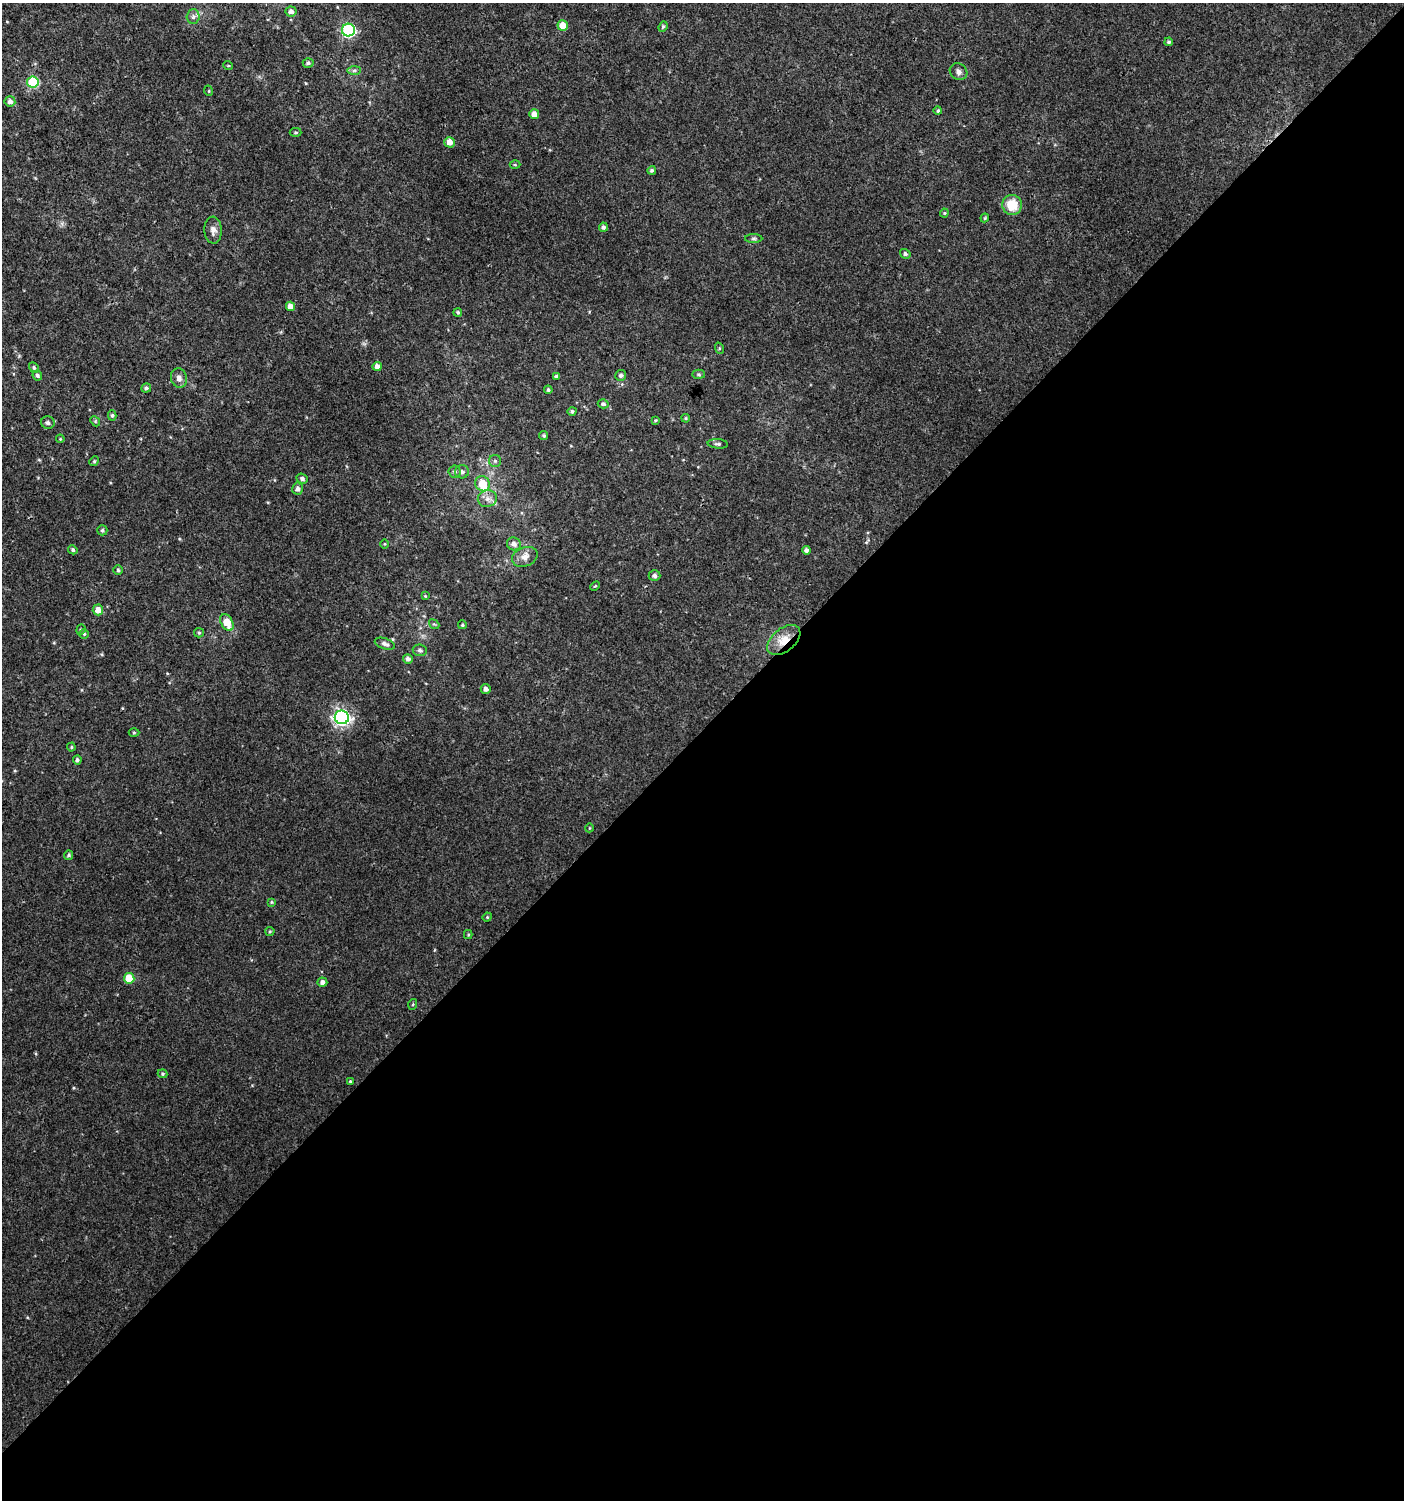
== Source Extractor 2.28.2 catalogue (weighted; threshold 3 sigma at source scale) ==
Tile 15 of 4 x 4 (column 3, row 4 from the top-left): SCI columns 3011-4412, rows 33-1530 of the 6060 x 6084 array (HDU 1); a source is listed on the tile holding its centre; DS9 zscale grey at full resolution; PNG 1406 x 1502 px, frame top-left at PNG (2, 3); each listed source drawn as its Kron ellipse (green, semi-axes under 4 px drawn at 4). Shown black and unused: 51% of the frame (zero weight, under 3 of 4 exposures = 4% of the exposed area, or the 3 px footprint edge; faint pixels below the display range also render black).
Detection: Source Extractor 2.28.2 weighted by HDU 2 'WHT'; one run over the whole footprint, this tile lists its part. Background 0.00477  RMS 0.0021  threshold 0.0096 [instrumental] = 3 sigma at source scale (4.5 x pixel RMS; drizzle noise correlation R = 1.50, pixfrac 1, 0.0396/0.0396 arcsec/px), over >= 5 px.
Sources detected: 95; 2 inside a brighter listed object's ellipse — not listed separately; the other 93 listed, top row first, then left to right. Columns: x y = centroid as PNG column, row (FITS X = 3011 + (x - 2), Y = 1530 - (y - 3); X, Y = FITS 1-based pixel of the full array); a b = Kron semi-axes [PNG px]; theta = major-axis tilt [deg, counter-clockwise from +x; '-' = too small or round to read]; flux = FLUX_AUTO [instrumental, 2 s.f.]
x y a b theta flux
291 11 5 5 - 0.82
193 17 7 6 - 0.64
563 25 5 5 - 2.6
663 27 5 4 - 0.3
348 30 6 6 - 32
1169 42 4 3 - 0.35
308 63 5 5 - 0.46
228 65 5 3 - 0.19
354 70 7 4 1 0.45
959 72 9 8 - 0.86
33 82 5 5 - 15
209 91 5 3 - 0.18
10 101 5 5 - 0.78
938 111 4 4 - 0.32
534 114 5 5 - 1.6
296 132 6 4 -1 0.31
449 142 5 5 - 1.7
515 165 5 3 - 0.21
652 170 4 4 - 0.45
1012 205 10 10 - 4.6
944 213 4 4 - 0.23
985 218 4 3 - 0.22
603 227 4 4 - 0.54
213 230 13 9 -87 1.2
754 239 9 4 0 0.45
905 254 5 4 - 0.52
290 306 5 4 - 1.7
458 312 4 4 - 0.33
719 348 6 4 -72 0.22
377 366 5 4 - 0.96
34 368 5 4 - 0.35
699 374 6 4 -3 0.29
37 375 5 4 - 0.46
621 375 5 5 - 0.57
557 376 4 3 - 0.56
179 378 10 8 -76 1.1
146 388 5 4 - 0.43
548 390 4 4 - 0.33
603 404 5 4 - 0.44
572 411 4 4 - 0.37
112 415 5 4 - 0.33
686 418 4 3 - 0.26
655 420 4 3 - 0.21
95 421 5 4 - 0.27
48 423 7 6 - 0.62
544 436 4 4 - 0.35
60 439 4 3 - 0.18
718 444 10 4 -5 0.47
94 461 5 4 - 0.31
495 461 6 6 - 0.44
455 472 6 6 - 0.48
462 472 7 6 - 0.75
302 479 5 5 - 0.53
482 484 8 7 - 4
297 489 6 5 - 0.78
487 499 10 8 12 1.2
102 530 5 5 - 0.35
384 544 5 3 - 0.18
514 544 7 6 - 0.92
73 550 5 4 - 0.37
806 550 4 4 - 0.6
525 557 13 9 22 1.5
118 570 4 4 - 0.35
654 576 6 5 - 0.52
595 586 5 3 - 0.19
425 596 4 3 - 0.17
98 610 5 5 - 1.7
227 623 9 6 -62 3.9
434 624 5 4 - 0.28
462 625 4 4 - 0.29
81 630 5 4 - 0.27
199 633 5 4 - 0.29
84 634 5 5 - 0.29
784 640 19 11 40 3.7
385 644 10 5 -20 0.75
420 650 7 6 - 0.48
408 659 5 4 - 0.7
486 689 5 4 - 0.81
342 717 7 7 - 64
134 732 5 3 - 0.23
71 747 4 4 - 0.24
77 760 4 4 - 0.46
589 828 4 3 - 0.15
69 855 5 4 - 0.39
271 902 4 4 - 0.22
487 917 5 4 - 0.23
270 931 4 4 - 0.24
468 935 4 4 - 0.23
129 978 5 5 - 5.9
322 982 5 4 - 0.79
413 1004 5 3 - 0.19
162 1074 5 4 - 0.29
350 1081 4 3 - 0.25
Overlapping masked pixels (flux is a lower limit): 1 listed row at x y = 784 640